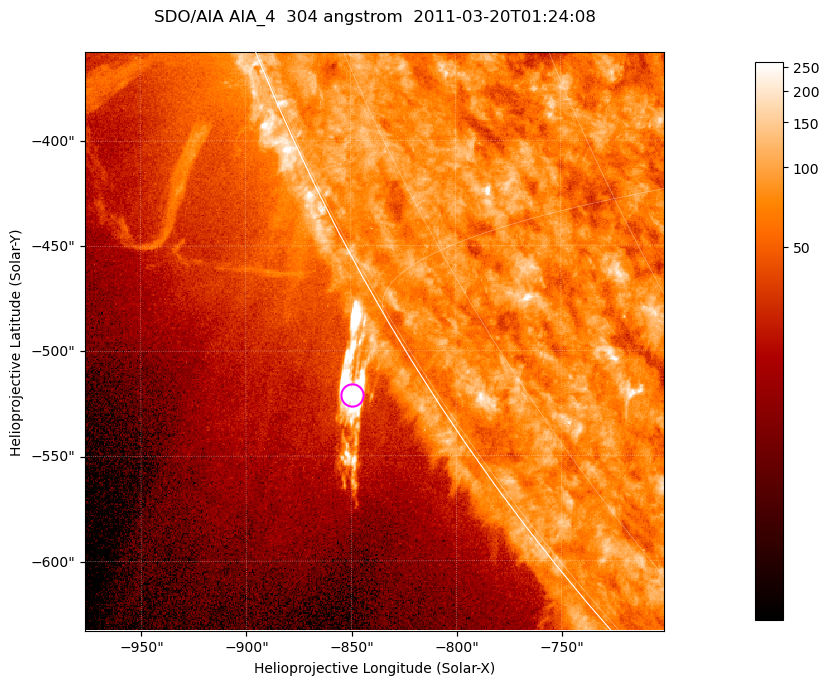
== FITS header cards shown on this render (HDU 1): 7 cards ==
TELESCOP= 'SDO/AIA '           / For AIA: SDO/AIA
INSTRUME= 'AIA_4   '           / For AIA: AIA_ATA1, AIA_ATA2, AIA_ATA3 or AIA_AT
WAVELNTH=                  304 / [angstrom] Wavelength
WAVEUNIT= 'angstrom'           / Wavelength unit: angstrom
DATE-OBS= '2011-03-20T01:24:08.124' / [ISO] Date when observation started; ISO 8
CTYPE1  = 'HPLN-TAN'           / CTYPE1; Typically HPLN
CTYPE2  = 'HPLT-TAN'           / CTYPE2; Typically HPLT

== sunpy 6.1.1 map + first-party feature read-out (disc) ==
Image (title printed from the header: SDO/AIA AIA_4  304 angstrom  2011-03-20T01:24:08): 459 x 459 px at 0.6 arcsec/px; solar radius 964 arcsec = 1606 px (partial field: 1.1% of the solar disc is inside the frame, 44% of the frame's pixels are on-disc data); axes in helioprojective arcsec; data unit not stated in the header (colour bar unlabelled)
Orientation: roll -0.132 deg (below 1 deg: not rotated)
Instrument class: DISC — disc imager (sunpy class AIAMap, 304 A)
Bright regions (active regions / flare kernels): reference = the on-disc median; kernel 5 px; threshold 5 sigma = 101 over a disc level ~76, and >= 1.15x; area >= 210 px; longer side >= 6 px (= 3.6 arcsec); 0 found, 0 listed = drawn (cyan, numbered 1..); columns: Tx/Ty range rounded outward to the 2 arcsec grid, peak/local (2 s.f.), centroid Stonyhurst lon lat
Off-limb structures (1.02-1.3 R_sun): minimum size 105 px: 5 found; the strongest spans PA ~120..125 deg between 1.02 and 1.06 R_sun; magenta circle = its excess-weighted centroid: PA ~120 deg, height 1.03 R_sun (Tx ~-850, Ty ~-522 arcsec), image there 15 x the reference